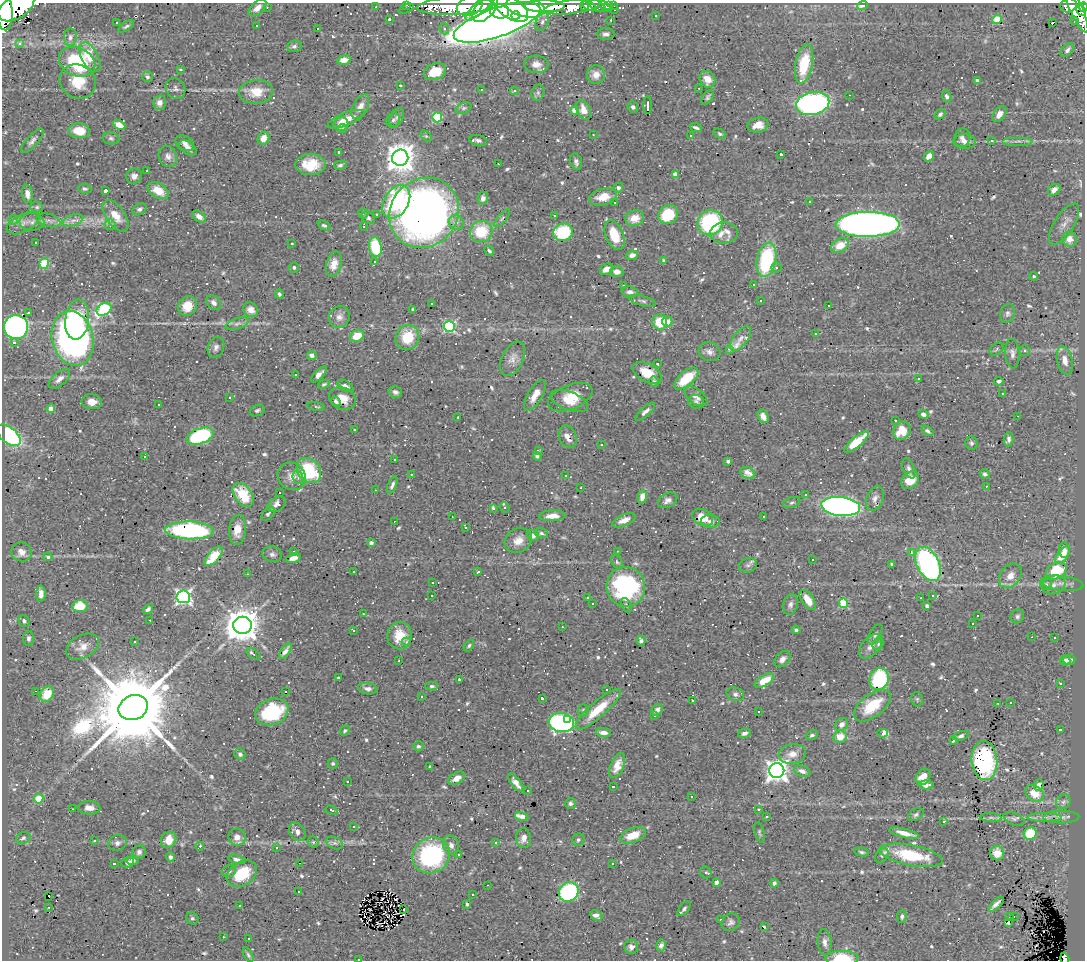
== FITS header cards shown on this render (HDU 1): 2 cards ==
NAXIS1  =                 1083
NAXIS2  =                  958

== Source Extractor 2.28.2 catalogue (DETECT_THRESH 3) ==
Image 1083 x 958 px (HDU 1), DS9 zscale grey, 1 PNG px = 1 image px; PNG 1087 x 962 px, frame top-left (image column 1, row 958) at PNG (2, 3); each listed source drawn as its Kron ellipse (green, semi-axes under 4 px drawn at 4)
Background 0.613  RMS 0.028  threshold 0.0838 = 3 sigma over >= 5 px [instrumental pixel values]
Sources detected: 805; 2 with non-positive FLUX_AUTO (blend fragments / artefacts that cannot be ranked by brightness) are neither listed nor drawn; of the other 803, the 500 brightest by FLUX_AUTO listed and drawn (303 fainter detections omitted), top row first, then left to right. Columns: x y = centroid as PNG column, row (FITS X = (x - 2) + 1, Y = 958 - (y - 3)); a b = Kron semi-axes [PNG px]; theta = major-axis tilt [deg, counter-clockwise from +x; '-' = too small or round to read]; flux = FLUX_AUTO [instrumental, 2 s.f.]
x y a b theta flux
407 5 4 2 - 6.8
609 5 4 3 - 28
613 5 3 2 - 3.3
1069 5 8 7 - 87
455 6 38 8 3 780
470 6 13 9 19 400
545 6 20 6 0 1100
585 6 5 4 - 11
589 6 8 4 -26 16
597 6 8 5 -29 28
862 6 6 3 13 9
16 7 20 11 32 1800
267 7 3 3 - 3.2
376 7 3 2 - 6.7
479 7 18 6 43 300
525 7 20 10 -12 3700
572 7 28 7 7 160
605 7 7 3 -42 15
1075 7 28 6 -65 280
1083 7 5 4 - 120
257 8 11 6 42 11
511 8 19 10 -32 2500
406 9 8 3 23 4
485 9 16 9 48 760
614 9 3 3 - 5
1081 10 6 3 -65 100
4 11 19 8 -86 1900
499 11 10 7 -14 690
516 16 4 4 - 410
656 16 3 3 - 4.8
389 19 3 3 - 3.2
611 20 3 2 - 3.5
997 20 5 4 - 79
1075 21 3 2 - 46
497 22 45 14 19 5300
542 22 10 6 68 5.9
1053 22 3 3 - 960
116 23 3 3 - 4.6
126 26 9 4 33 3.7
256 26 3 3 - 13
317 29 3 3 - 8.2
444 29 6 4 -71 3.2
606 34 8 6 1 6.5
70 37 9 6 87 6.8
19 43 3 3 - 11
294 46 7 6 - 5.1
1067 50 8 5 48 6.3
90 57 16 8 -62 44
344 60 7 4 13 18
77 62 19 14 -24 180
536 64 12 9 -2 16
804 64 20 8 78 81
181 70 3 3 - 10
435 72 11 8 20 42
596 75 9 9 - 15
147 77 5 5 - 3.6
707 79 9 7 -57 20
78 81 19 16 -29 46
977 81 4 3 - 7.6
400 85 3 3 - 29
175 88 11 9 -51 7.6
699 88 3 2 - 3.4
481 90 3 3 - 6.8
514 91 4 4 - 3.1
256 92 17 12 5 38
538 93 8 6 71 4.8
849 95 2 2 - 3.9
947 96 6 4 -71 5.1
708 97 8 5 54 4.2
159 103 7 6 - 11
813 103 17 11 11 660
648 105 9 3 89 4.9
360 107 13 7 62 14
633 107 6 5 - 5.2
464 108 8 5 26 4.5
575 110 4 4 - 31
584 110 10 6 -63 15
940 114 6 4 36 4.1
999 114 9 5 55 13
397 117 10 6 61 5.9
437 117 5 5 - 120
346 119 19 6 21 23
393 120 8 6 67 5.3
341 124 7 6 - 25
119 125 6 4 -26 17
758 125 10 7 11 20
696 128 6 3 -21 4.5
343 129 4 4 - 4.8
79 131 10 7 -6 33
593 134 3 2 - 4.1
720 134 6 4 -29 4
691 135 3 3 - 9.4
426 136 7 4 -44 3.2
111 138 8 6 -8 4.5
264 138 6 5 - 17
962 138 9 7 74 8.8
478 140 9 5 -13 4.6
991 140 3 3 - 64
32 141 15 5 48 7.9
1018 141 15 3 0 6.2
965 142 11 7 1 11
185 143 10 7 -30 8.7
188 148 10 6 -34 7.8
339 153 4 3 - 4.5
781 154 3 3 - 4.3
168 156 11 9 -66 10
929 156 6 4 49 15
400 158 8 8 - 2600
576 162 8 5 -75 6.1
311 164 15 10 0 46
498 164 2 2 - 7.7
340 165 6 4 11 3.8
147 171 3 2 - 3.8
675 174 4 4 - 17
134 176 8 7 - 9.4
618 188 5 5 - 5.9
85 189 6 4 -10 3.6
1054 190 7 5 37 12
105 191 3 3 - 11
158 191 11 7 -31 31
27 194 9 5 -81 13
603 197 14 8 14 30
483 198 6 5 - 7.8
810 201 3 3 - 3.2
396 202 18 12 59 200
615 203 3 3 - 640
37 207 6 5 - 3.7
139 209 7 5 31 5.4
363 213 5 4 - 3.7
424 213 36 33 48 1400
377 214 3 3 - 4.3
668 215 10 9 - 69
115 216 18 9 -54 28
554 216 3 2 - 3.3
199 217 7 5 -33 14
368 218 7 5 -39 4.4
502 218 11 4 49 4
635 218 9 7 17 25
13 220 5 4 - 6.9
48 220 12 6 -14 8.4
73 220 11 5 18 9.1
32 222 12 8 -2 12
456 222 8 7 - 8.3
23 223 18 8 26 15
710 223 13 12 - 180
868 224 32 12 1 1400
1064 224 23 9 58 16
110 225 5 5 - 3.8
324 225 7 4 -24 3.5
364 226 4 2 - 4.3
481 231 11 10 - 69
563 232 10 8 14 110
724 233 14 10 4 20
615 235 16 9 -67 49
1070 239 7 7 - 14
36 243 3 3 - 3.2
292 244 3 3 - 5.7
840 245 10 6 29 31
375 247 10 6 -80 85
489 251 5 3 - 3.2
632 255 6 4 22 9.2
664 260 4 4 - 3.6
766 260 17 9 79 170
374 261 3 3 - 24
44 263 5 4 - 89
334 264 13 7 75 20
294 267 5 5 - 4.1
777 267 5 5 - 4.1
606 269 7 5 35 12
617 272 6 5 - 13
1034 276 4 4 - 3.2
624 285 3 2 - 5.7
754 285 3 3 - 4.7
630 292 8 5 -6 7.8
279 294 5 3 - 3.6
760 300 3 3 - 65
643 301 13 5 -14 5.3
214 303 8 6 -47 8.7
431 303 3 3 - 7.4
828 305 3 3 - 7.4
187 306 10 9 - 31
104 309 8 6 33 220
251 310 8 7 - 16
413 310 4 4 - 3.2
28 313 3 3 - 3.4
1007 313 10 7 78 6.3
339 317 11 10 - 12
77 320 20 12 83 82
667 321 5 5 - 16
660 322 8 7 - 35
237 324 12 5 17 7.4
16 327 12 12 - 550
449 327 5 5 - 220
815 334 3 2 - 6
357 336 7 5 27 36
407 337 13 11 62 56
73 338 28 20 -75 790
741 338 14 7 51 11
14 343 3 3 - 18
216 347 11 8 68 8.2
729 349 3 3 - 10
997 349 8 5 38 3.2
1025 351 5 5 - 3.3
709 352 11 9 -19 9.1
1012 354 15 7 -85 10
312 356 5 4 - 8.2
513 359 18 10 64 15
1065 360 14 7 -77 17
658 364 3 3 - 7.4
647 373 16 9 -28 34
296 374 3 3 - 38
319 375 10 4 45 9.3
59 379 13 6 41 11
686 379 15 7 40 57
919 379 4 3 - 6
999 381 4 4 - 6.4
654 382 5 5 - 4.1
324 384 6 4 26 3.4
345 386 8 5 -30 7.9
395 392 7 5 -20 5.7
1003 393 3 3 - 19
535 395 17 7 59 21
696 396 13 7 -37 10
570 397 23 12 22 44
229 398 3 3 - 31
342 398 14 10 -25 27
336 401 5 3 - 3.9
569 401 20 9 -20 28
92 402 10 7 -4 15
696 402 8 7 - 5.2
158 405 3 3 - 4.2
316 406 9 3 -12 3.5
51 409 4 4 - 23
257 410 7 5 22 4.2
645 412 12 4 42 7.1
923 414 5 4 - 7.6
763 416 7 5 -61 12
1018 416 3 2 - 4.4
458 417 3 3 - 3.2
895 420 3 3 - 28
354 429 3 3 - 8.1
902 431 9 8 - 37
927 431 6 4 -37 5.2
9 435 14 7 -39 200
200 436 14 7 19 210
568 437 11 8 -67 13
1009 439 7 4 86 6.9
856 442 15 5 40 61
971 443 7 6 - 4.2
601 445 3 3 - 5.4
538 450 3 2 - 5.6
537 456 4 4 - 4
145 457 3 3 - 6.3
394 460 3 3 - 39
728 461 4 3 - 6
909 468 10 5 -66 6.5
309 471 13 11 -47 120
748 473 8 5 -22 9.5
411 474 3 3 - 22
985 474 5 4 - 4.5
292 476 15 13 -39 19
565 476 3 3 - 21
298 477 6 5 - 5.2
910 480 10 7 43 26
392 485 9 4 67 6.4
986 486 3 2 - 310
581 488 3 3 - 18
375 490 3 2 - 3.5
279 492 3 3 - 170
243 495 13 8 -54 57
806 495 3 3 - 65
642 497 6 4 79 12
875 499 13 8 68 11
668 500 10 7 28 8.9
792 502 9 5 20 4
277 504 10 6 33 12
841 506 19 9 -6 670
505 507 5 4 - 3.8
493 508 3 3 - 13
268 514 8 4 44 3.9
552 516 13 5 2 16
763 516 3 3 - 7.5
452 517 3 2 - 3.8
703 517 11 8 -28 28
624 520 12 5 23 16
394 521 2 2 - 3.3
710 521 9 6 -2 7.3
466 527 3 3 - 23
189 530 24 9 -2 320
237 530 15 8 85 19
541 533 6 5 - 4.4
533 535 6 5 - 12
518 541 14 11 29 21
371 543 4 3 - 7.6
1064 550 8 5 -85 10
617 551 3 2 - 6.6
21 552 10 9 - 14
294 552 3 3 - 5.7
911 553 3 3 - 4.6
272 554 10 8 -14 7.3
1063 555 10 5 52 23
214 556 12 5 48 51
48 557 4 4 - 6.8
293 558 7 4 20 13
812 560 3 2 - 6.4
617 562 8 5 -55 3.8
892 564 4 3 - 3.2
928 564 18 11 -63 410
748 565 9 7 18 6.3
1056 571 11 8 28 22
354 572 3 2 - 4.2
478 572 3 3 - 6.7
248 574 3 2 - 3.2
1010 576 13 10 51 19
433 582 3 3 - 11
1062 583 21 7 -7 18
1046 584 6 6 - 4.5
1054 585 12 9 18 13
626 587 20 19 - 260
41 594 8 5 90 12
933 595 3 2 - 7.7
432 596 3 2 - 3.3
183 597 7 6 - 530
587 598 3 3 - 5.3
921 598 3 3 - 48
808 600 11 6 -56 25
593 603 3 3 - 160
843 603 5 4 - 94
790 604 10 7 74 7.4
626 605 7 5 -66 3.7
80 606 7 6 - 48
927 606 4 3 - 5.5
148 609 6 4 39 5.6
363 614 3 2 - 3.7
977 616 3 3 - 87
1017 616 7 6 - 4.9
150 620 3 2 - 4.3
24 621 6 5 - 3.8
972 623 3 3 - 220
242 625 9 8 - 4400
562 627 3 2 - 3.3
796 630 4 4 - 3.7
354 631 3 3 - 3.5
875 635 11 5 62 5.8
400 636 13 12 - 36
1032 637 3 2 - 5.4
28 638 7 5 88 5.4
1055 638 3 3 - 7.8
134 641 3 3 - 5.5
641 641 5 4 - 4.6
406 642 4 4 - 3.6
878 644 6 5 - 3.8
469 646 6 4 54 3.2
871 646 14 8 49 12
83 647 18 11 28 20
285 651 9 3 56 4
253 654 8 4 -36 6.7
782 659 9 6 45 8.8
1069 660 6 5 - 8.8
399 661 3 2 - 7.6
1065 661 5 5 - 7
338 678 3 3 - 3.2
459 679 3 3 - 4.4
879 679 11 9 67 130
764 681 11 5 30 40
1060 683 3 3 - 64
432 686 6 4 1 3.8
368 689 10 5 -8 7.7
607 689 3 3 - 3.2
36 691 3 2 - 46
286 692 3 3 - 1100
47 694 8 6 54 42
735 694 9 6 -16 6.6
422 696 3 3 - 150
542 698 3 3 - 4.7
917 699 7 5 -78 3.6
693 701 3 3 - 4.1
1011 702 3 3 - 5.8
998 703 3 2 - 6.5
872 706 22 11 37 66
133 708 15 12 23 40000
598 709 29 8 42 59
583 710 6 5 - 3.3
657 710 6 5 - 8.6
272 712 17 13 21 130
759 712 3 3 - 22
655 715 3 3 - 280
568 719 3 2 - 68
561 723 13 9 -10 420
842 724 7 6 - 9.4
1060 729 3 2 - 3.6
345 731 6 4 50 3.2
604 733 7 4 -4 12
745 733 6 4 17 7.7
883 733 5 3 - 74
812 735 6 4 26 4.1
961 736 8 4 17 5.9
840 737 7 6 - 27
953 740 4 3 - 13
418 746 5 5 - 3.7
240 754 6 5 - 4.9
792 754 14 10 9 18
984 760 19 13 -85 260
333 764 5 5 - 3.2
617 765 13 6 68 16
430 767 3 3 - 6
777 771 7 7 - 1500
802 771 8 5 -22 8.4
923 777 9 7 58 17
457 778 9 5 29 16
347 781 3 3 - 24
516 783 11 4 -52 12
926 785 7 4 -3 12
1039 785 5 4 - 7.3
613 787 3 3 - 92
527 790 3 3 - 5
1035 793 10 7 -32 31
692 796 3 3 - 83
39 799 5 4 - 45
1063 802 8 6 44 5.9
570 803 5 5 - 4.8
89 808 11 6 -3 12
72 809 3 2 - 4.9
759 809 3 2 - 22
331 810 6 3 -18 5
916 815 8 5 31 4.9
522 816 7 4 -16 21
767 816 3 3 - 7.1
1044 817 17 4 0 11
1061 817 18 6 1 10
991 818 11 4 -5 4
1014 819 11 6 -22 6.1
944 822 4 4 - 3.6
354 826 3 3 - 4.4
297 832 10 7 -54 8.9
759 832 10 4 -76 3.9
904 833 15 4 -15 20
1030 833 7 6 - 65
633 835 13 7 21 38
237 837 9 8 - 15
23 838 7 5 22 4.8
524 838 10 7 -84 12
94 840 3 3 - 57
168 840 8 7 - 28
578 840 6 5 - 4
313 842 6 5 - 3.5
117 843 9 8 - 8
335 843 9 5 -25 5.9
496 843 3 3 - 3.7
451 845 10 8 -70 9.3
200 846 4 3 - 26
276 847 3 3 - 5.2
139 852 7 6 - 6.3
861 852 8 4 -10 3.8
997 853 7 7 - 17
431 855 19 17 30 230
458 855 3 3 - 8.5
911 855 32 10 -11 98
882 856 8 6 55 5.9
170 857 5 4 - 4.6
237 859 8 4 -12 7
133 860 6 4 5 5.3
128 862 6 5 - 5.7
299 863 4 3 - 12
613 863 3 2 - 3.4
114 864 3 3 - 230
229 871 7 5 24 6.2
706 873 6 5 - 4.3
242 874 16 11 33 71
716 882 4 4 - 7.5
774 883 4 3 - 4.2
487 885 3 2 - 4.2
298 892 3 3 - 4.8
569 892 10 9 - 260
473 894 3 2 - 8.5
49 896 3 3 - 18
467 904 4 3 - 5.7
996 904 9 4 42 8.4
240 906 3 3 - 120
49 907 3 2 - 3.8
404 909 3 3 - 3.4
684 909 9 4 50 5
596 915 6 5 - 9.3
1010 916 4 3 - 6.3
1014 916 3 2 - 5.6
902 917 6 4 83 3.9
192 918 6 6 - 4.3
721 919 3 3 - 7.2
731 922 10 8 45 7.2
1008 923 4 4 - 21
764 926 4 2 - 3.9
223 937 3 3 - 7.4
249 939 3 3 - 5.4
825 942 13 7 -84 11
661 945 6 5 - 8.3
631 947 7 7 - 7.7
248 955 8 4 -64 3.9
842 958 16 7 0 64
1065 958 6 4 -73 40
359 959 3 2 - 46
At the frame edge (FLAGS 8, measured only in part): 6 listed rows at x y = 16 7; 1083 7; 4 11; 842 958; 1065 958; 359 959
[303 fainter detections neither listed nor drawn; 2 non-positive-flux detections neither listed nor drawn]